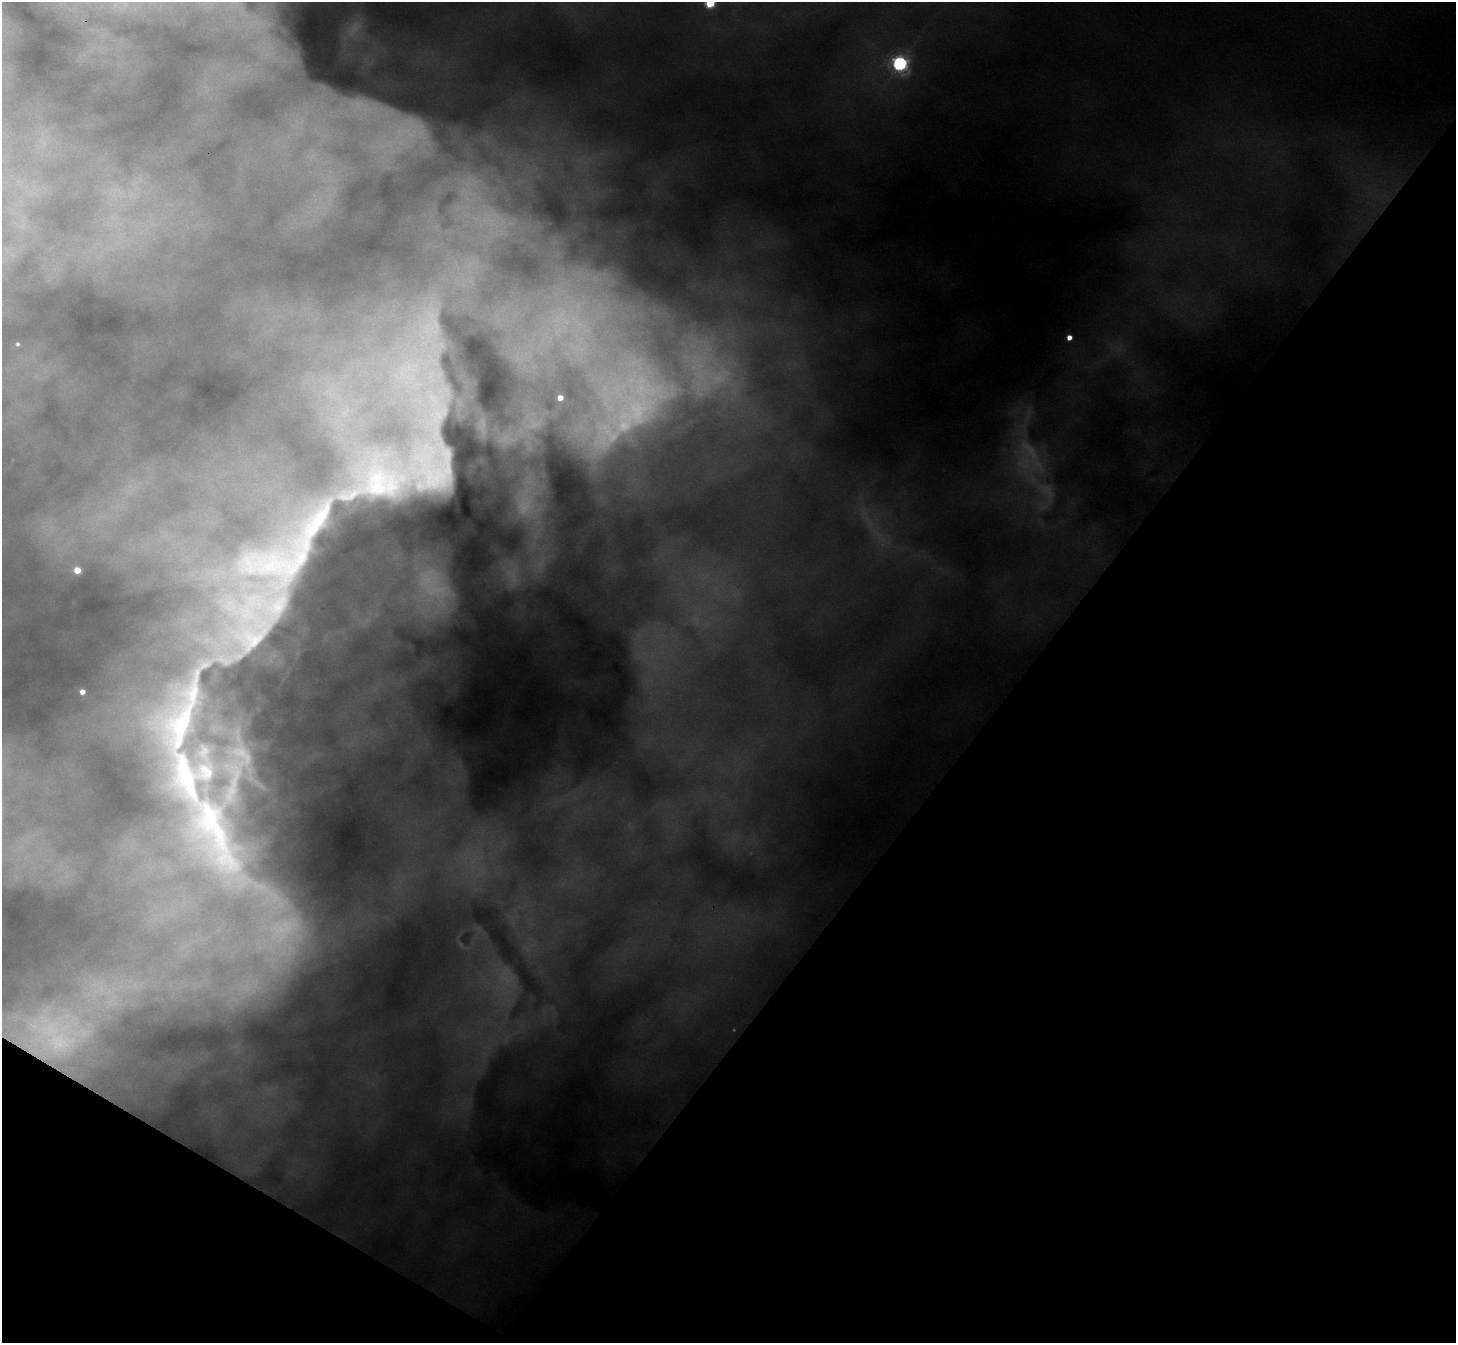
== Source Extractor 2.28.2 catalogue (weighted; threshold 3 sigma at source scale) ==
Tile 15 of 4 x 4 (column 3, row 4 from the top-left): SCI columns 2967-4420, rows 370-1710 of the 5932 x 5964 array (HDU 1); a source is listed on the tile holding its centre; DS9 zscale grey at full resolution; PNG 1458 x 1345 px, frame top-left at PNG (2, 2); no overlay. Shown black and unused: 34% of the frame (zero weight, under 3 of 4 exposures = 7% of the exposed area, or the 3 px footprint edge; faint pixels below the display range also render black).
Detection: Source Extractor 2.28.2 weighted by HDU 2 'WHT'; one run over the whole footprint, this tile lists its part. Background 1.34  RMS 0.054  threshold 0.243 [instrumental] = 3 sigma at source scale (4.5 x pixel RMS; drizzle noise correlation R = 1.50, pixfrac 1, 0.05/0.05 arcsec/px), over >= 5 px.
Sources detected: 20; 5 too faint to see at this stretch — not listed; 4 inside a brighter listed object's ellipse — not listed separately; the other 11 listed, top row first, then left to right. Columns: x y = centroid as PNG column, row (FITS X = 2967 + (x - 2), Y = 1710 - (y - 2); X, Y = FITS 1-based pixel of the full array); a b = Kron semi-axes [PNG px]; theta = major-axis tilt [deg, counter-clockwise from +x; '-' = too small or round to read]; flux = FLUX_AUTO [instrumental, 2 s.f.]
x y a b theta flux
710 3 5 5 - 260
900 64 6 6 - 980
1069 338 4 4 - 33
18 344 5 4 - 7.8
560 398 4 4 - 38
384 483 73 44 10 830
287 564 91 48 26 820
77 570 5 4 - 90
252 640 58 33 36 570
82 692 4 4 - 32
212 824 145 48 -67 2000
Isophote crosses this tile's border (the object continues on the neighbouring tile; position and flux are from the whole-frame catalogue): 1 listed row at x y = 710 3